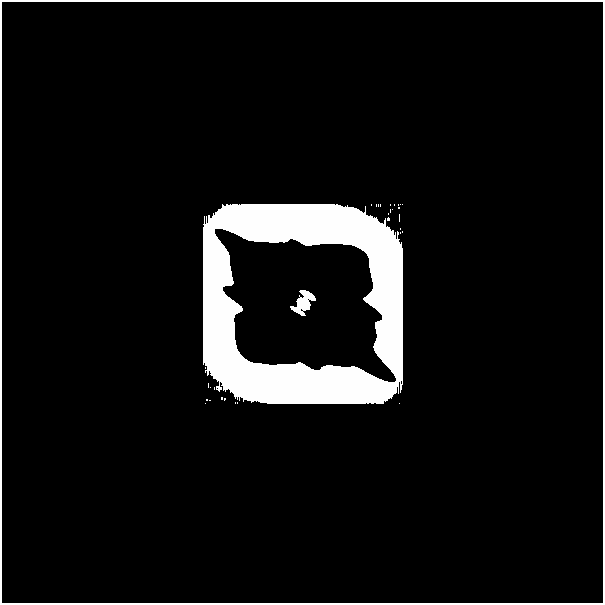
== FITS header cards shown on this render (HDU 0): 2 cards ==
NAXIS1  =                  601
NAXIS2  =                  601

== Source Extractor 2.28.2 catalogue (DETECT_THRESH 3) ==
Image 601 x 601 px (HDU 0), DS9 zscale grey, 1 PNG px = 1 image px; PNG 605 x 605 px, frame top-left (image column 1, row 601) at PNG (2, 2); no overlay
Background 0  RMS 8.3e-34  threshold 2.50e-33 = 3 sigma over >= 5 px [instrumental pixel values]
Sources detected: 5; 4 with non-positive FLUX_AUTO (blend fragments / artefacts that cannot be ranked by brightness) are not listed; the other 1 listed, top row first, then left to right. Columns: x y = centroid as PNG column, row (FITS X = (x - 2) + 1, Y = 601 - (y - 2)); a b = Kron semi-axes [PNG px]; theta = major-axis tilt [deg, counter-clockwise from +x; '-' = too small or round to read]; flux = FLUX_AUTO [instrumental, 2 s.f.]
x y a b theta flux
303 303 11 9 -38 5.4
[4 non-positive-flux detections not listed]